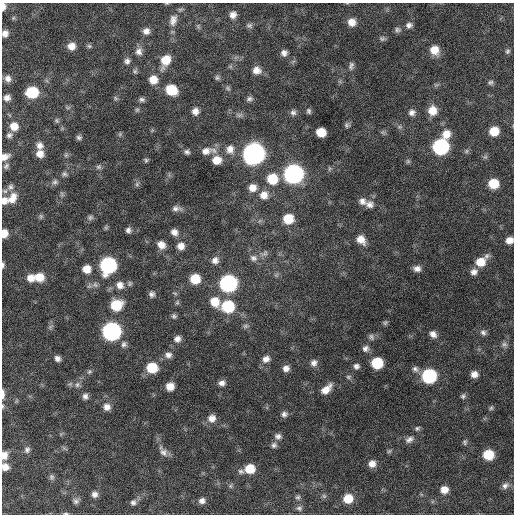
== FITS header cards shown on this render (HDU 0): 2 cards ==
NAXIS1  =                  512 / Axis length
NAXIS2  =                  512 / Axis length

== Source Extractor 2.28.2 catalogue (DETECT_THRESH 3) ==
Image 512 x 512 px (HDU 0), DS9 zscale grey, 1 PNG px = 1 image px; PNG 516 x 516 px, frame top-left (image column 1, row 512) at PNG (2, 3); no overlay
Background 655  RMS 20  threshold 59.1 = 3 sigma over >= 5 px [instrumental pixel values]
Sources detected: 181; all 181 listed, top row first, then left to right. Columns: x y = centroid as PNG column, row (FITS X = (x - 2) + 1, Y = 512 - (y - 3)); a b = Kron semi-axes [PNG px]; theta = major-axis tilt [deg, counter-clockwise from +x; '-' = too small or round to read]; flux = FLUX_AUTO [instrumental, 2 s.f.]
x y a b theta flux
167 3 5 3 - 1300
3 6 8 5 89 6900
233 15 8 7 - 8000
13 18 6 5 - 2200
173 20 16 10 77 11000
352 22 9 9 - 12000
249 25 8 6 -9 3500
409 25 8 7 - 5000
198 26 7 4 -58 2200
397 30 7 6 - 3400
146 31 8 8 - 7300
5 33 8 7 - 7500
382 39 8 7 - 3100
71 46 8 8 - 12000
89 46 7 6 - 2600
434 50 10 9 - 18000
139 51 10 9 - 7400
507 51 6 6 - 2800
284 53 8 7 - 6300
165 60 14 9 67 23000
127 61 8 7 - 4700
351 66 11 6 78 4400
257 70 10 9 - 11000
135 71 7 6 - 2700
217 78 7 6 - 2700
8 79 9 8 - 7300
153 80 9 9 - 16000
490 82 6 6 - 3000
436 85 7 4 18 2300
228 88 7 6 - 2700
171 90 9 8 - 39000
32 92 9 8 - 64000
7 98 7 7 - 6900
116 98 6 5 - 2200
142 99 7 5 -6 3400
249 99 8 6 13 3800
137 110 6 5 - 2200
195 111 6 6 - 7900
309 111 7 6 - 3200
432 111 10 10 - 18000
293 112 8 8 - 4800
412 112 8 8 - 6100
56 121 7 6 - 2600
347 125 7 6 - 3100
14 126 9 9 - 15000
494 131 8 7 - 24000
321 132 8 7 - 22000
383 132 8 4 -9 2300
120 134 6 5 - 2100
446 134 11 10 - 16000
9 135 8 7 - 4400
79 137 7 5 -17 3200
39 146 9 8 - 8000
440 147 9 9 - 240000
230 149 12 10 81 11000
206 151 15 11 10 12000
466 151 7 5 48 2600
187 152 7 6 - 3700
254 153 10 10 - 920000
40 154 8 8 - 11000
66 155 7 4 45 2500
5 157 11 7 24 9000
485 157 6 5 - 2600
146 160 5 5 - 2300
217 160 11 9 7 17000
408 161 7 5 -46 2500
6 166 9 6 51 3600
99 167 7 6 - 3100
330 168 7 5 72 2300
64 174 8 6 3 3400
293 174 10 9 - 520000
272 179 10 10 - 37000
55 182 9 7 20 4100
137 184 7 6 - 2900
493 184 8 8 - 33000
10 187 9 8 - 5000
252 188 10 9 - 12000
5 191 8 6 -14 3600
264 195 11 10 - 14000
12 198 15 10 58 16000
4 201 9 8 - 9300
362 201 10 8 -35 7800
370 204 11 9 -4 7900
176 209 12 7 2 5900
41 216 7 5 -89 2700
90 217 9 7 17 3600
288 219 9 9 - 30000
106 228 6 5 - 2000
128 230 6 6 - 4400
174 232 8 7 - 7600
4 233 8 6 86 15000
361 240 11 9 -50 14000
509 240 8 7 - 10000
161 245 9 8 - 11000
181 246 9 9 - 10000
265 253 10 7 38 4900
253 258 11 9 -14 7000
215 260 9 8 - 7400
481 261 14 8 39 26000
3 265 8 4 87 3000
108 265 10 9 - 250000
87 269 9 8 - 15000
417 269 9 7 -2 6800
474 272 9 8 - 6900
276 275 7 5 44 2400
39 277 10 9 - 21000
31 278 9 8 - 12000
195 279 8 8 - 32000
228 283 10 9 - 330000
130 284 9 6 53 3300
120 285 10 9 - 10000
152 294 7 7 - 4500
177 302 7 5 69 2300
215 302 12 9 -56 21000
116 305 10 9 - 44000
228 306 10 9 - 76000
174 316 7 6 - 3100
385 323 6 5 - 2600
245 326 8 6 15 3200
50 327 7 5 47 2900
111 331 10 9 - 440000
483 333 8 7 - 4700
433 334 9 7 -43 7200
371 337 8 6 -59 3700
177 339 8 7 - 7100
124 344 9 7 70 4700
504 345 9 7 -15 4700
365 349 9 8 - 5800
168 355 10 8 5 6400
57 358 6 6 - 5600
266 359 10 8 24 8500
314 363 8 8 - 6600
377 363 8 8 - 53000
356 366 7 7 - 4700
152 368 9 8 - 42000
286 368 8 7 - 7500
415 369 10 8 -24 5400
89 372 7 6 - 3100
474 374 8 7 - 8900
429 376 9 9 - 160000
348 377 7 5 0 2600
222 383 8 7 - 6400
77 385 8 7 - 4800
170 386 7 7 - 15000
326 389 14 8 41 14000
3 394 13 4 -89 5900
85 396 8 7 - 5200
463 396 8 6 53 3300
16 401 6 4 71 1700
3 406 7 3 -90 1900
107 407 9 8 - 8700
491 408 6 5 - 2300
284 414 8 7 - 4900
212 418 10 10 - 11000
417 428 7 5 21 2700
278 436 9 7 -2 5400
409 439 12 7 29 6400
465 442 7 5 81 2600
274 445 8 7 - 4200
27 450 9 8 - 4800
389 451 6 5 - 2200
163 452 13 9 -46 7800
4 455 9 7 82 11000
488 455 8 7 - 40000
372 464 8 8 - 9800
5 467 8 7 - 11000
250 469 9 8 - 27000
241 471 8 6 -17 3600
52 477 8 7 - 3300
230 486 6 5 - 2500
505 486 10 7 41 5100
444 490 8 7 - 11000
94 494 8 7 - 6300
324 496 7 5 -45 2700
298 497 7 6 - 3000
348 499 9 8 - 26000
76 501 8 7 - 4300
202 501 8 7 - 6000
133 502 9 8 - 5000
299 508 8 7 - 3800
66 513 6 3 -1 2000
At the frame edge (FLAGS 8, measured only in part): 13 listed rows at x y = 167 3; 3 6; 5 33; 5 157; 4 201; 4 233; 509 240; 3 265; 3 394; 3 406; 4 455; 5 467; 66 513